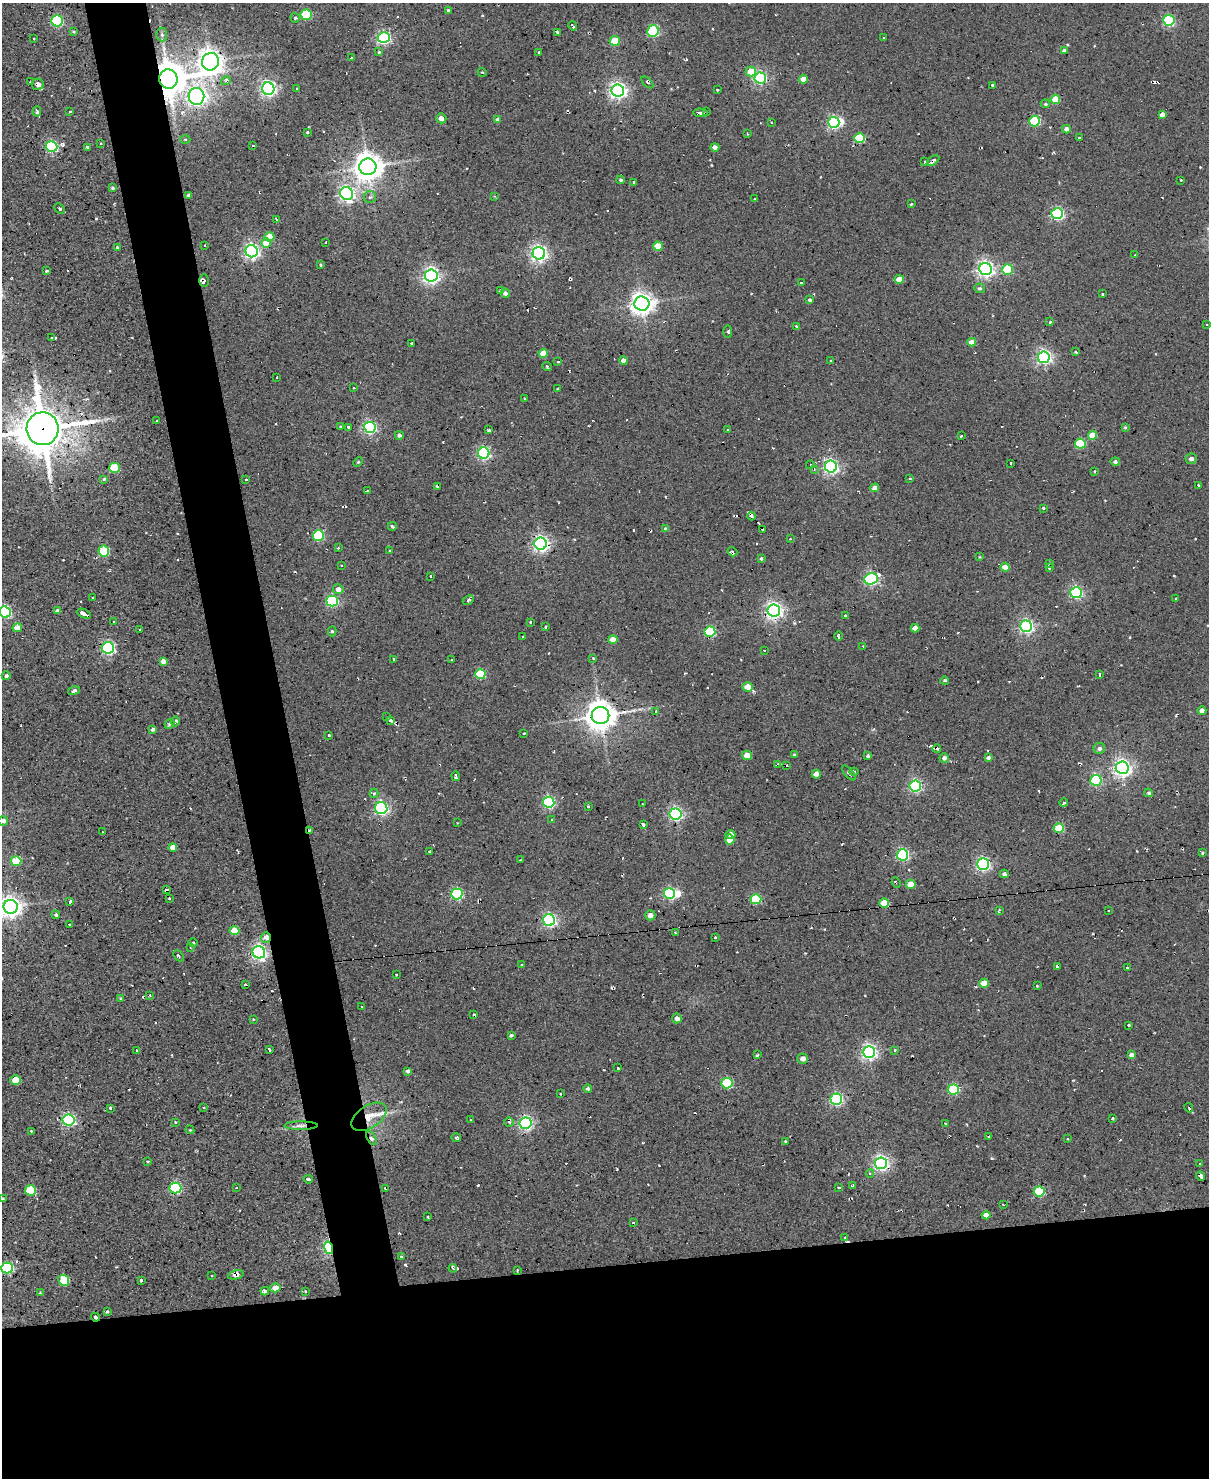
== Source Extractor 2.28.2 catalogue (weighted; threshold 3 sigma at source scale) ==
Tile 11 of 4 x 3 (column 3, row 3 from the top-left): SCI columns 2413-3619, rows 244-1719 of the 4825 x 4803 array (HDU 1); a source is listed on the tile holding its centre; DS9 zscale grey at full resolution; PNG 1211 x 1480 px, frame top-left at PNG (2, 3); each listed source drawn as its Kron ellipse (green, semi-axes under 4 px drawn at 4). Shown black and unused: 19% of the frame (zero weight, under 2 of 3 exposures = <1% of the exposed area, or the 3 px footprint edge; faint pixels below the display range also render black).
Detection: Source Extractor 2.28.2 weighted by HDU 2 'WHT'; one run over the whole footprint, this tile lists its part. Background 0.0779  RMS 0.12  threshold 0.537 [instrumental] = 3 sigma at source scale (4.5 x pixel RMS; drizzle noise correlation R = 1.50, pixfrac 1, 0.05/0.05 arcsec/px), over >= 5 px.
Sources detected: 389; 2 inside a brighter object's white glare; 28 cosmic-ray / hot-pixel residue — neither listed nor drawn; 2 inside a brighter listed object's ellipse — not listed separately; the other 357 listed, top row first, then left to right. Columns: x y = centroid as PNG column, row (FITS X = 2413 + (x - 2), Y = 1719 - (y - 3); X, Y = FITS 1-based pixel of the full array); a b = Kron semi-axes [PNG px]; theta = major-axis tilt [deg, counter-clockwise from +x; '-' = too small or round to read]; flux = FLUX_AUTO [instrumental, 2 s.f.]
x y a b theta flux
449 11 3 3 - 36
306 15 6 5 - 620
295 18 5 4 - 25
1169 20 5 5 - 1500
57 21 6 5 - 1400
573 26 5 3 - 24
73 31 3 2 - 17
653 31 6 5 - 1300
557 32 3 3 - 21
162 35 7 5 -87 29
384 37 6 5 - 2500
34 38 3 2 - 12
884 38 3 3 - 12
615 41 5 5 - 320
1064 51 4 4 - 39
379 52 3 3 - 19
539 52 3 2 - 15
351 57 3 2 - 13
210 62 9 8 - 12000
751 71 5 5 - 300
482 72 4 3 - 11
760 78 6 5 - 2000
168 79 10 9 - 31000
803 79 4 4 - 140
226 81 5 4 - 42
31 82 3 2 - 11
647 82 7 3 -44 18
38 84 6 5 - 44
992 85 4 3 - 26
297 88 3 2 - 12
268 89 6 6 - 3600
618 90 6 6 - 4600
717 90 3 2 - 11
196 96 8 8 - 4900
1055 99 5 4 - 310
1045 104 5 4 - 16
37 111 5 3 - 26
70 112 3 2 - 16
707 112 3 2 - 9.9
700 113 7 3 -5 51
1162 115 4 4 - 59
441 118 5 5 - 53
498 120 4 4 - 42
1034 121 5 5 - 980
834 122 6 5 - 1900
771 123 3 2 - 12
1066 129 4 4 - 60
307 132 3 3 - 15
748 134 3 2 - 11
859 138 5 5 - 600
1079 138 3 2 - 9.8
185 139 5 3 - 10
101 143 3 2 - 8.8
253 145 3 2 - 10
51 147 6 5 - 1500
87 147 3 3 - 34
715 147 4 4 - 47
933 161 7 3 36 34
925 162 3 3 - 31
368 167 8 8 - 18000
621 180 4 3 - 17
1181 180 3 2 - 11
634 182 3 2 - 8.7
112 188 3 3 - 18
347 193 6 6 - 3700
189 196 4 3 - 42
494 196 3 3 - 12
370 197 6 6 - 26
755 199 3 3 - 12
911 204 4 3 - 19
60 209 6 4 -44 18
1057 213 6 5 - 2100
276 220 3 2 - 23
269 237 5 4 - 210
266 243 5 4 - 190
326 243 3 3 - 19
205 245 2 2 - 8.2
658 246 5 4 - 180
117 247 3 3 - 19
252 251 6 6 - 3800
539 253 6 6 - 4500
1135 255 3 2 - 11
320 265 3 3 - 19
985 269 6 6 - 4600
1007 270 5 5 - 540
47 271 3 2 - 14
431 275 6 6 - 4400
899 279 4 4 - 200
204 281 6 4 -90 36
801 283 3 3 - 15
979 288 5 5 - 24
500 290 3 3 - 42
505 293 5 4 - 37
1102 294 3 2 - 8.8
810 300 4 4 - 25
642 303 7 7 - 9800
1050 322 3 3 - 23
1207 324 3 2 - 12
796 326 3 3 - 26
728 332 6 3 -90 17
52 338 3 3 - 23
972 342 4 4 - 100
411 343 2 2 - 8.7
1076 352 4 3 - 20
543 353 4 4 - 170
1044 357 6 6 - 3400
831 360 3 3 - 13
558 361 3 3 - 15
623 361 4 4 - 60
547 366 5 4 - 18
277 377 3 2 - 9.9
354 388 3 2 - 9.4
558 389 3 2 - 12
524 398 2 2 - 11
156 421 3 2 - 14
340 426 3 3 - 17
349 427 4 3 - 32
370 427 6 5 - 2000
1125 428 4 3 - 15
42 429 16 16 - 47000
489 430 3 3 - 14
728 430 3 2 - 10
399 435 4 4 - 32
1092 435 5 4 - 210
961 436 3 3 - 21
1080 444 5 5 - 730
484 453 6 5 - 2100
1191 458 5 5 - 46
358 462 5 3 - 11
1115 462 4 4 - 30
1011 463 3 2 - 16
810 465 4 3 - 14
831 467 6 6 - 3200
114 468 5 5 - 480
814 469 4 2 - 7.5
1095 471 3 2 - 15
104 479 3 3 - 14
246 479 3 2 - 12
910 479 4 3 - 15
1198 485 3 2 - 12
437 486 3 3 - 19
875 488 4 4 - 100
367 491 3 3 - 23
1043 508 3 3 - 14
752 516 4 3 - 44
392 526 4 3 - 26
665 528 4 4 - 11
763 530 3 3 - 18
318 535 5 5 - 1000
790 539 3 2 - 8.9
541 544 6 6 - 4300
338 548 3 2 - 9.2
390 550 2 2 - 9
104 551 5 5 - 790
732 552 5 3 - 27
980 557 3 3 - 9
761 558 4 3 - 19
1050 563 3 3 - 28
341 565 2 2 - 8.6
1005 567 4 4 - 200
1049 567 4 3 - 26
430 576 2 2 - 10
871 579 7 5 20 2200
338 589 5 5 - 62
1076 593 6 5 - 1800
93 598 3 2 - 11
1176 599 3 3 - 13
468 600 6 4 25 19
332 601 5 5 - 1400
57 611 4 4 - 46
774 611 6 6 - 5000
5 612 6 5 - 1800
84 614 7 3 -24 79
845 616 3 3 - 16
113 622 3 2 - 13
530 622 3 3 - 13
1026 626 6 6 - 2900
546 627 3 3 - 19
17 628 5 4 - 110
915 628 4 4 - 80
140 630 3 3 - 19
332 631 5 4 - 20
710 632 5 5 - 990
523 636 3 2 - 13
839 636 5 2 - 18
613 639 4 4 - 110
863 646 3 2 - 10
108 648 6 6 - 2200
764 650 3 2 - 9.5
593 658 3 3 - 16
393 659 3 2 - 8.1
452 659 3 2 - 14
163 661 4 4 - 58
480 674 5 5 - 690
1099 675 3 2 - 18
6 676 4 4 - 30
945 681 4 3 - 20
748 687 5 4 - 200
74 691 6 3 16 46
656 711 3 3 - 9.4
1202 711 4 4 - 58
600 716 9 8 - 19000
387 717 3 2 - 11
390 720 4 3 - 20
175 721 5 3 - 24
170 724 5 4 - 18
153 729 4 4 - 24
524 733 3 2 - 18
329 735 3 3 - 22
937 749 4 3 - 21
1099 749 6 5 - 32
747 755 5 5 - 140
794 755 4 3 - 16
868 756 4 4 - 20
944 758 5 4 - 39
988 758 4 3 - 27
778 764 3 2 - 19
787 765 3 2 - 15
1122 768 6 6 - 5300
854 772 4 4 - 12
849 773 9 3 -49 22
816 774 4 4 - 130
456 776 5 3 - 24
1096 780 5 5 - 1300
915 786 6 5 - 2000
374 793 5 4 - 17
1149 793 4 3 - 16
549 802 5 5 - 1800
1064 803 4 4 - 29
642 804 2 2 - 8.9
588 806 3 2 - 11
381 808 6 6 - 2200
676 814 6 6 - 2600
552 819 4 3 - 15
3 821 5 5 - 47
457 823 2 2 - 6.7
643 825 4 3 - 25
1059 828 5 4 - 520
310 830 4 3 - 18
102 832 3 2 - 7.8
730 834 5 4 - 76
730 840 5 5 - 140
173 847 4 4 - 110
429 851 3 2 - 12
1203 853 3 3 - 13
902 855 5 5 - 1700
520 860 3 2 - 15
16 861 5 5 - 570
983 864 6 6 - 2600
1004 874 4 4 - 33
896 882 5 2 - 11
911 884 5 4 - 210
166 889 3 2 - 18
457 894 6 5 - 1600
669 894 5 5 - 1400
169 898 3 3 - 23
756 899 5 5 - 790
70 902 4 3 - 34
884 903 5 4 - 280
11 907 7 7 - 8200
999 910 4 2 - 18
1108 911 3 2 - 12
56 915 4 4 - 22
650 915 5 5 - 77
549 920 6 5 - 2700
69 924 3 2 - 6.7
234 931 5 4 - 230
675 932 4 2 - 8
266 937 5 5 - 79
715 937 3 2 - 13
193 943 4 3 - 11
190 947 3 2 - 11
259 952 6 6 - 3700
178 956 6 3 -50 18
521 965 3 3 - 19
1058 967 4 3 - 25
1127 968 3 3 - 14
396 975 3 2 - 11
984 983 5 4 - 190
245 984 3 3 - 14
1037 986 3 3 - 13
150 995 4 3 - 12
121 998 3 3 - 14
361 1006 3 2 - 14
474 1014 4 3 - 28
677 1018 5 5 - 64
253 1019 3 3 - 12
1129 1026 3 3 - 22
511 1035 4 3 - 22
137 1050 3 2 - 15
269 1050 4 2 - 16
895 1050 3 3 - 22
869 1052 6 6 - 3800
757 1055 3 2 - 12
1131 1055 4 4 - 48
803 1059 5 5 - 64
618 1068 3 3 - 17
408 1071 4 3 - 30
15 1080 5 4 - 210
727 1083 5 5 - 910
588 1089 4 4 - 25
953 1089 5 5 - 960
561 1094 2 2 - 14
836 1099 6 5 - 2000
110 1108 3 3 - 21
204 1108 2 2 - 8.9
1189 1108 5 3 - 22
369 1117 20 11 33 190
1112 1118 3 2 - 13
69 1120 6 5 - 2300
471 1120 2 2 - 9
175 1122 3 3 - 20
509 1122 5 4 - 20
525 1123 6 6 - 2800
945 1123 2 2 - 14
301 1126 16 4 0 48
190 1130 4 3 - 10
31 1131 3 3 - 11
989 1136 4 3 - 11
456 1137 5 3 - 31
372 1138 7 4 -60 45
1067 1139 2 2 - 8.9
785 1141 3 2 - 15
147 1161 3 3 - 27
881 1163 6 6 - 3700
1200 1164 3 2 - 8.2
870 1173 4 4 - 14
1201 1176 5 4 - 73
308 1179 4 3 - 40
853 1185 4 4 - 13
175 1188 6 5 - 1500
236 1188 2 2 - 7.4
839 1188 3 3 - 16
385 1189 4 2 - 21
30 1190 5 5 - 640
1039 1191 5 5 - 820
2 1199 4 3 - 18
1003 1205 3 2 - 17
986 1215 4 4 - 79
428 1217 3 2 - 12
633 1222 3 2 - 14
845 1237 4 2 - 10
329 1248 6 4 -76 1900
402 1257 4 3 - 18
7 1268 6 5 - 1400
453 1268 4 2 - 12
517 1270 4 3 - 10
236 1275 8 4 14 53
212 1276 2 2 - 9.3
64 1280 6 5 - 530
141 1280 3 3 - 39
275 1288 5 4 - 110
265 1291 4 4 - 34
305 1291 4 2 - 7.6
40 1293 4 4 - 11
107 1312 3 3 - 22
96 1317 4 3 - 24
Overlapping masked pixels (flux is a lower limit): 11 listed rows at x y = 168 79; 204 281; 42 429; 310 830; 266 937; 369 1117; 301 1126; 372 1138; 329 1248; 236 1275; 96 1317
Isophote crosses this tile's border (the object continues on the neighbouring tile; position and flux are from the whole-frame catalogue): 6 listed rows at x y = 42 429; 5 612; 3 821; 11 907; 2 1199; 7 1268